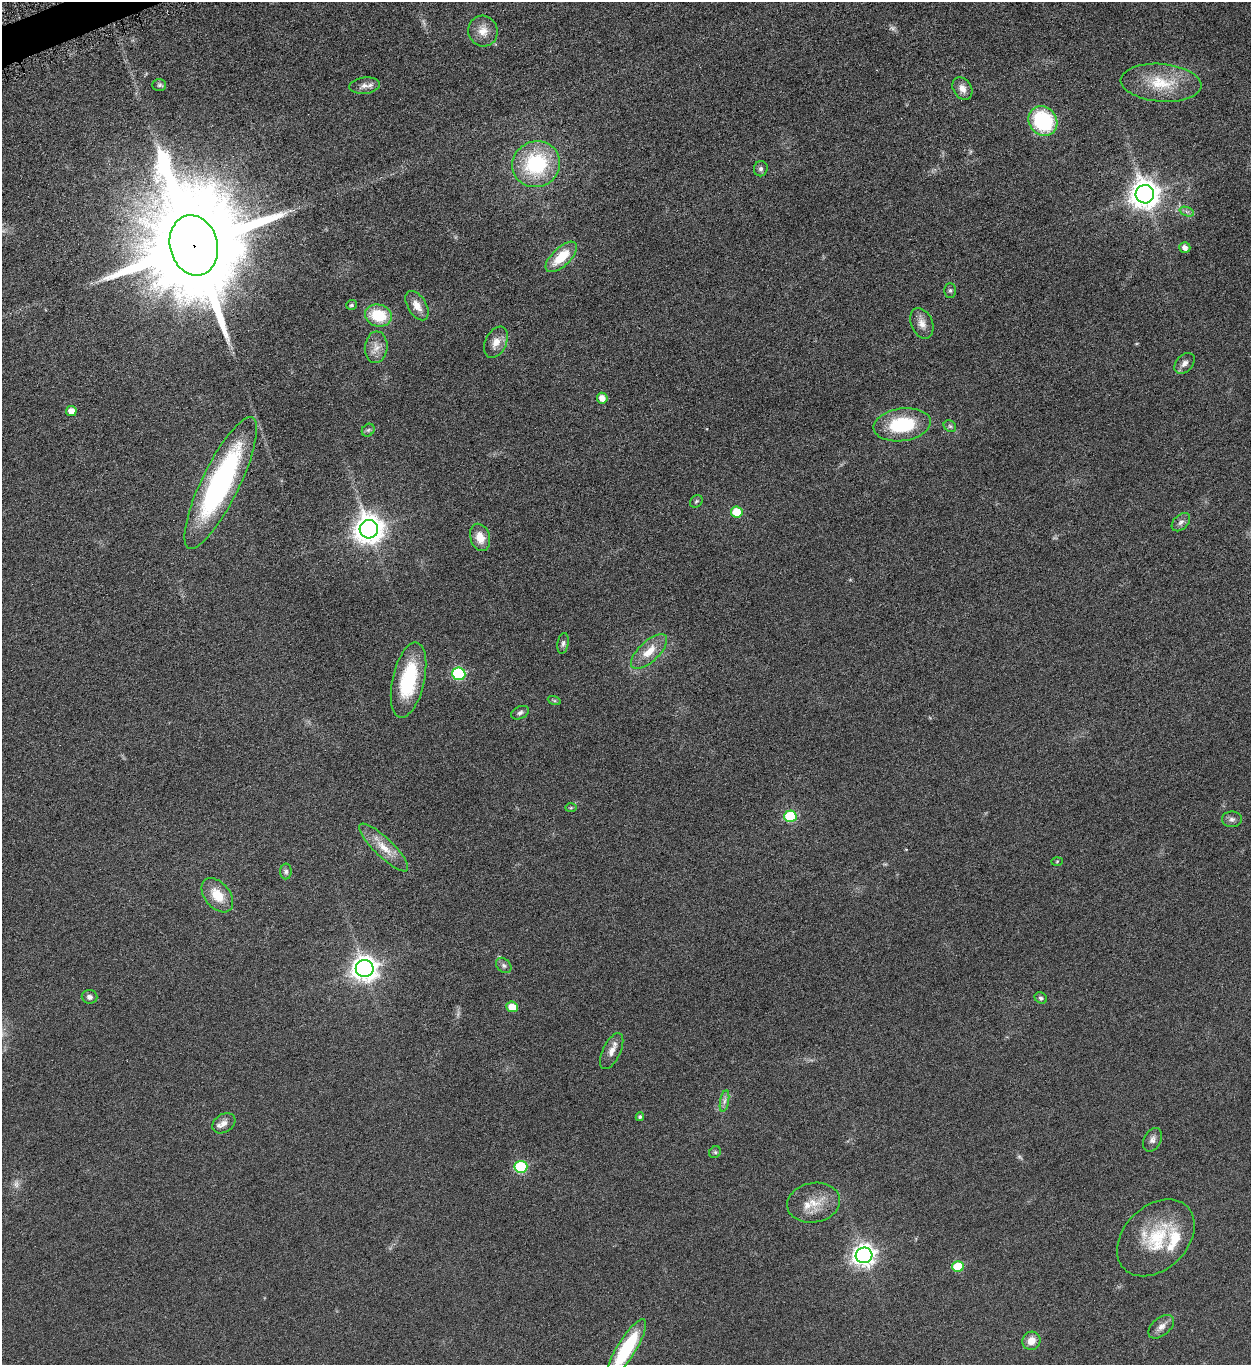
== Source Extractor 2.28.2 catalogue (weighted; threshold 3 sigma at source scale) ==
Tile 11 of 4 x 4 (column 3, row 3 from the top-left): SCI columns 2662-3910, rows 1370-2732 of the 5451 x 5466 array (HDU 1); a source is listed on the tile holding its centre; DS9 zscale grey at full resolution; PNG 1253 x 1367 px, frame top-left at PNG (2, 2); each listed source drawn as its Kron ellipse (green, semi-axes under 4 px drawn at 4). Shown black and unused: <1% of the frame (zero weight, under 4 of 8 exposures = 1% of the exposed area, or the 3 px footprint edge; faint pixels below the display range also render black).
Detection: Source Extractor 2.28.2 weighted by HDU 2 'WHT'; one run over the whole footprint, this tile lists its part. Background 0.0847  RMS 0.0079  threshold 0.0324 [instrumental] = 3 sigma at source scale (4.09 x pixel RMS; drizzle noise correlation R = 1.36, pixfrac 0.8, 0.05/0.05 arcsec/px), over >= 5 px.
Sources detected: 69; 3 too faint to see at this stretch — neither listed nor drawn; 2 inside a brighter listed object's ellipse — not listed separately; the other 64 listed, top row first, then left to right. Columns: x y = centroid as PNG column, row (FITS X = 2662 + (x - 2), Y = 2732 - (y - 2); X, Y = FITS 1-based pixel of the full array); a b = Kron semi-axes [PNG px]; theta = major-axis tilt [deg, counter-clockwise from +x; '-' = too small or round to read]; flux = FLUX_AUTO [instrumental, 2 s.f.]
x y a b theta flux
483 31 15 14 - 8.9
1161 83 40 19 -5 28
159 85 7 5 1 1.5
365 86 15 8 6 4.3
962 88 12 9 -57 4.9
1043 121 15 13 -55 59
536 164 24 22 25 60
761 169 7 7 - 2.2
1145 194 9 9 - 940
1187 212 7 4 -19 1.6
194 245 30 24 -75 23000
1185 247 5 5 - 3.5
561 257 20 9 43 19
950 290 7 5 88 1.5
351 305 5 5 - 1.5
417 306 16 9 -58 7.7
378 316 13 11 -14 27
922 323 16 10 -66 6.1
496 342 17 10 64 7.4
376 347 16 11 84 7.3
1185 363 12 8 46 3.8
602 398 5 5 - 5.9
71 411 5 5 - 6
902 425 29 16 8 43
950 426 7 5 -42 1.4
368 430 7 5 45 1.6
221 483 72 19 64 160
696 501 7 5 44 1.3
737 512 6 5 - 20
1181 522 11 7 44 2.9
369 529 9 9 - 930
480 537 14 9 -73 9.6
563 643 10 5 80 2
649 651 23 10 43 12
459 674 6 6 - 85
408 680 38 16 77 47
554 700 6 4 -19 1.1
520 713 9 6 26 2
571 808 6 4 1 0.97
790 816 6 6 - 51
1232 819 10 8 -1 2.7
384 848 33 9 -44 13
1057 861 5 4 - 0.68
286 871 8 6 89 1.7
217 895 19 12 -50 15
504 965 9 6 -45 2
365 969 9 8 - 680
89 997 8 6 -3 2.6
1041 998 6 5 - 1.4
512 1007 6 5 - 12
612 1051 19 9 65 6
724 1101 11 4 79 2.5
640 1117 4 4 - 1.3
224 1123 12 9 32 4.9
1152 1140 12 8 62 3.3
715 1152 6 5 - 1.2
521 1167 6 6 - 66
814 1203 26 20 10 16
1156 1238 44 31 44 43
864 1255 8 8 - 460
958 1267 5 5 - 31
1161 1327 15 9 40 4.9
1031 1341 9 8 - 7.3
626 1349 34 9 58 53
Overlapping masked pixels (flux is a lower limit): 1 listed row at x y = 194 245
Isophote crosses this tile's border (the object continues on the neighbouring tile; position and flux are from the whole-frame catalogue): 1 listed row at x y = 626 1349